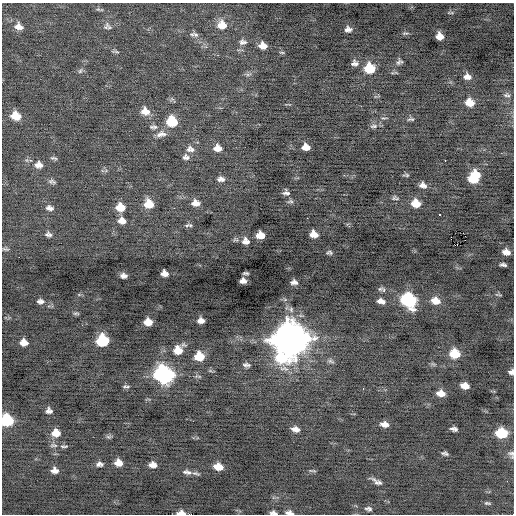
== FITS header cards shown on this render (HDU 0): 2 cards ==
NAXIS1  =                  512 / Axis length
NAXIS2  =                  512 / Axis length

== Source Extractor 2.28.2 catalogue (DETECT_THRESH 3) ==
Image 512 x 512 px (HDU 0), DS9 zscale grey, 1 PNG px = 1 image px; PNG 516 x 516 px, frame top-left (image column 1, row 512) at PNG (2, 3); no overlay
Background -0.184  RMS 0.78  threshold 2.34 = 3 sigma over >= 5 px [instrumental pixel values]
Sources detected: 126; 1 with non-positive FLUX_AUTO (blend fragments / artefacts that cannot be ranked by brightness) is not listed; the other 125 listed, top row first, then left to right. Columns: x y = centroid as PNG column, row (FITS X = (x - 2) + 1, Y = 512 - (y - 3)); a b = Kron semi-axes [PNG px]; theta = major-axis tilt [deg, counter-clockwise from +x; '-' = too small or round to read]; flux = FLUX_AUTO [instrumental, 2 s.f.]
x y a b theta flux
98 9 8 4 -29 99
450 13 10 3 5 76
222 25 11 10 - 680
19 26 12 9 -24 380
106 26 11 6 62 190
348 29 7 6 - 220
405 33 9 4 -4 81
192 34 10 5 17 140
439 36 7 6 - 510
243 42 10 7 -5 190
263 46 8 6 -15 490
115 52 11 3 -5 88
282 52 7 3 -9 68
399 62 8 6 26 130
355 63 9 7 -8 200
370 68 8 8 - 1800
80 71 7 5 62 110
248 74 9 4 13 110
467 77 8 6 -8 300
507 95 9 6 -5 120
470 102 8 7 - 710
145 111 11 9 -25 470
16 116 10 8 -20 870
384 118 10 2 0 65
411 119 10 4 3 110
172 121 9 8 - 1700
374 126 12 6 8 170
153 127 12 6 -1 170
161 134 15 8 11 330
306 147 7 6 - 450
216 148 9 6 88 310
189 149 11 5 71 170
219 149 6 5 - 190
192 150 9 9 - 220
186 157 9 7 -11 190
53 158 9 4 -12 100
445 160 3 2 - 150
39 165 10 8 -3 330
406 175 7 3 -5 72
474 177 11 8 62 1700
221 179 9 6 0 220
52 182 10 5 -13 140
423 185 8 6 -19 250
286 193 8 6 -7 180
394 198 10 6 61 110
290 201 8 5 9 110
195 203 9 7 -2 380
416 203 8 7 - 730
149 204 9 8 - 850
120 207 8 7 - 740
49 208 10 6 -12 210
440 215 3 3 - 240
307 218 3 2 - 70
122 221 9 7 -11 370
187 225 9 5 36 110
47 234 7 5 70 92
314 234 7 6 - 510
50 235 8 5 -74 110
260 235 7 6 - 630
451 237 2 2 - 220
244 242 10 5 74 210
247 242 6 4 76 110
5 249 9 4 -12 92
506 252 7 5 -17 340
329 253 8 5 -11 110
19 257 2 2 - 78
503 265 6 3 -11 130
164 273 7 5 -22 320
246 273 5 3 - 89
123 276 6 5 - 200
243 281 6 5 - 250
294 282 6 5 - 200
380 289 8 6 13 120
498 295 9 3 -5 68
409 300 11 9 -40 6100
40 301 10 7 -2 220
381 301 8 5 -13 280
436 301 11 8 -15 530
76 313 8 4 0 84
199 321 6 4 79 190
202 321 6 4 -69 130
148 322 7 6 - 550
291 339 14 13 - 96000
103 341 8 8 - 2900
24 342 7 6 - 440
178 350 11 8 40 780
455 354 9 7 -16 1500
199 356 8 8 - 1100
281 358 22 13 -18 2500
331 361 10 5 -18 130
246 365 8 4 -4 140
511 372 6 5 - 180
164 375 11 9 -29 13000
465 386 8 5 -13 520
127 387 7 4 14 100
363 388 3 2 - 130
441 393 9 6 -12 480
49 411 7 6 - 200
7 420 8 8 - 3200
384 424 9 5 -10 310
295 429 9 5 -10 290
454 429 7 4 -10 180
56 433 9 8 - 610
501 433 9 7 -8 2100
109 437 8 5 -6 100
53 445 11 5 -4 150
64 446 10 3 -2 89
445 453 7 4 -15 120
511 454 11 7 -63 170
118 463 7 6 - 450
99 464 8 5 1 180
153 465 7 5 -6 300
218 467 8 6 -14 640
55 470 7 6 - 280
312 471 10 3 -3 73
187 472 13 6 -9 230
196 473 10 4 -14 120
376 482 18 6 -51 190
380 483 17 3 -28 140
487 503 7 4 -6 86
368 509 8 5 -8 130
181 513 8 4 1 340
273 513 7 4 -6 150
289 513 10 5 -7 200
190 514 4 2 - 1400
At the frame edge (FLAGS 8, measured only in part): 7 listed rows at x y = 511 372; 7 420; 511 454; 181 513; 273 513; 289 513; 190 514
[1 non-positive-flux detection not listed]